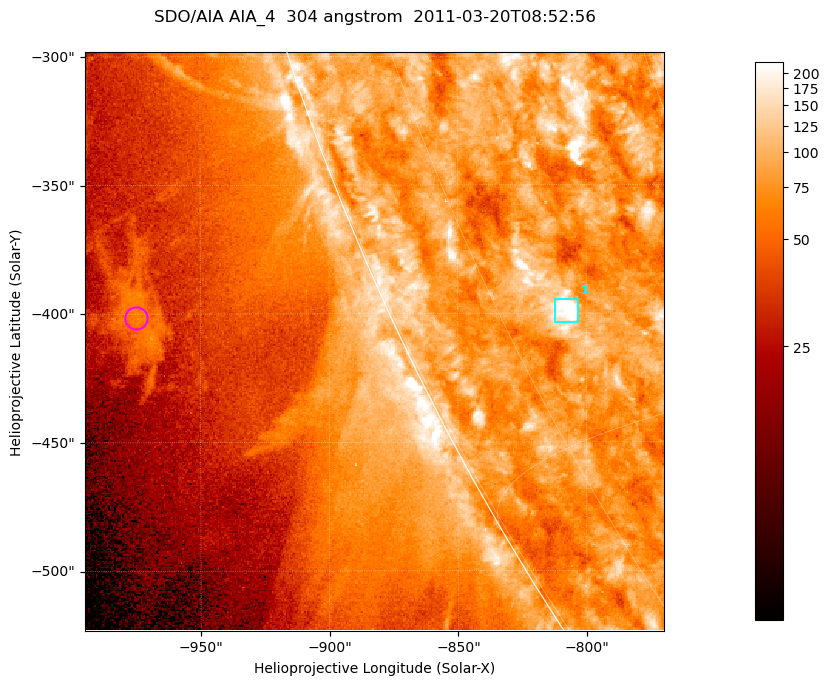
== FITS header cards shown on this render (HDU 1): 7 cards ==
TELESCOP= 'SDO/AIA '           / For AIA: SDO/AIA
INSTRUME= 'AIA_4   '           / For AIA: AIA_ATA1, AIA_ATA2, AIA_ATA3 or AIA_AT
WAVELNTH=                  304 / [angstrom] Wavelength
WAVEUNIT= 'angstrom'           / Wavelength unit: angstrom
DATE-OBS= '2011-03-20T08:52:56.124' / [ISO] Date when observation started; ISO 8
CTYPE1  = 'HPLN-TAN'           / CTYPE1; Typically HPLN
CTYPE2  = 'HPLT-TAN'           / CTYPE2; Typically HPLT

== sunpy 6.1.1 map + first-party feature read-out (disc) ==
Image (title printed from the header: SDO/AIA AIA_4  304 angstrom  2011-03-20T08:52:56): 375 x 375 px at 0.6 arcsec/px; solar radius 964 arcsec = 1605 px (partial field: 0.8% of the solar disc is inside the frame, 44% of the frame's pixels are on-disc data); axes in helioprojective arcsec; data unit not stated in the header (colour bar unlabelled)
Orientation: roll -0.132 deg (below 1 deg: not rotated)
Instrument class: DISC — disc imager (sunpy class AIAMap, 304 A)
Bright regions (active regions / flare kernels): reference = the on-disc median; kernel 3 px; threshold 5 sigma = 119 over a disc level ~80.9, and >= 1.15x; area >= 140 px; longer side >= 4 px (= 2.4 arcsec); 1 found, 1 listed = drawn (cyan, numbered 1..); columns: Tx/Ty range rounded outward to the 2 arcsec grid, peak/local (2 s.f.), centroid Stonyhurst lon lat
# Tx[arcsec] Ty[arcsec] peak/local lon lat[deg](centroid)
1 -812..-802 -404..-394 6 -70 -27
Off-limb structures (1.02-1.3 R_sun): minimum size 70 px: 10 found; the strongest spans PA ~110..115 deg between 1.08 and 1.11 R_sun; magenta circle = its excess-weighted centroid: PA ~110 deg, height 1.09 R_sun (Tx ~-976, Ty ~-402 arcsec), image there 2.3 x the reference